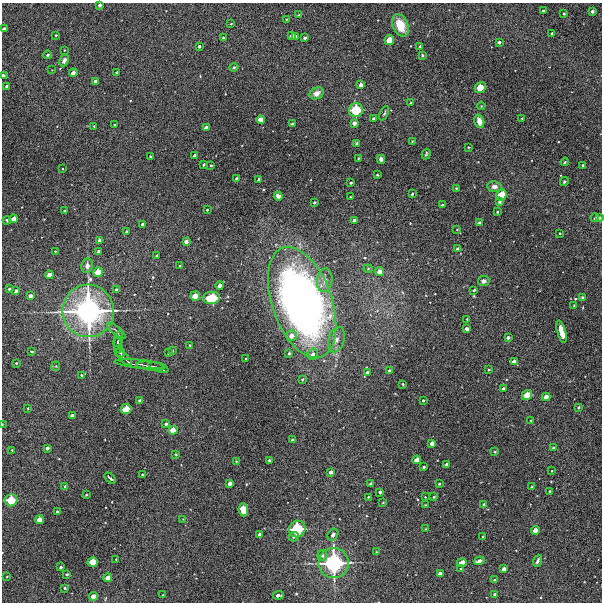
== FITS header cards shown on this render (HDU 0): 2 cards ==
NAXIS1  =                  600 / Width of image
NAXIS2  =                  600 / Height of image

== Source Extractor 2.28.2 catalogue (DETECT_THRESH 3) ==
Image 600 x 600 px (HDU 0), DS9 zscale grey, 1 PNG px = 1 image px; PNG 604 x 604 px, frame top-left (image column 1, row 600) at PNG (2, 3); each listed source drawn as its Kron ellipse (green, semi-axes under 4 px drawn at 4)
Background 2780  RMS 220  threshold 669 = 3 sigma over >= 5 px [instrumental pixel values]
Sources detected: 218; all 218 listed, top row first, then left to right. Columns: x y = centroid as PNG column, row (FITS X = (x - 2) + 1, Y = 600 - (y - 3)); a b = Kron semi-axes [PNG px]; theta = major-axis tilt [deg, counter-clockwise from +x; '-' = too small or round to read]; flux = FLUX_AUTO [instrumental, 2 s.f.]
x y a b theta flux
100 5 3 3 - 4.0e+04
543 11 3 3 - 3.7e+04
592 11 3 3 - 3.6e+04
564 13 3 2 - 1.6e+04
299 15 4 4 - 1.3e+04
287 19 4 4 - 1.3e+04
231 24 3 2 - 1.2e+04
400 25 12 7 -67 2.9e+05
4 29 4 3 - 6.0e+04
552 33 3 3 - 3.6e+04
56 35 3 3 - 1.5e+04
292 36 4 3 - 6.8e+04
296 36 3 3 - 2.4e+04
223 38 3 3 - 2.0e+04
305 38 3 3 - 3.6e+04
389 40 5 4 - 2.2e+05
499 42 3 3 - 3.3e+04
199 46 3 3 - 3.5e+04
419 46 3 2 - 1.5e+04
64 50 4 2 - 8.4e+03
48 55 4 3 - 2.4e+04
422 55 3 3 - 1.9e+04
64 60 6 4 63 5.9e+04
234 67 4 3 - 2.0e+04
52 70 2 2 - 6.7e+03
117 72 3 3 - 2.7e+04
73 73 4 3 - 8.5e+04
3 75 4 3 - 2.8e+04
95 81 3 3 - 4.4e+04
360 85 4 3 - 6.6e+04
7 86 3 3 - 4.7e+04
480 88 6 5 - 2.8e+05
317 93 7 5 27 9.7e+04
411 103 3 3 - 2.2e+04
481 106 4 3 - 1.2e+04
356 110 7 7 - 5.4e+05
384 113 7 3 66 2.2e+04
522 118 2 2 - 1.2e+04
261 119 4 4 - 1.4e+05
373 119 3 3 - 4.1e+04
479 121 7 5 -74 1.2e+05
354 123 4 4 - 7.3e+04
114 124 3 2 - 1.3e+04
293 124 3 3 - 3.1e+04
94 126 3 2 - 1.3e+04
206 128 4 3 - 9.2e+04
412 141 3 3 - 1.2e+04
357 143 4 3 - 2.5e+04
468 147 3 2 - 1.2e+04
426 154 5 3 - 2.1e+04
195 155 3 3 - 3.5e+04
150 157 3 3 - 1.6e+04
358 158 3 2 - 1.3e+04
381 159 4 4 - 4.4e+04
565 162 4 3 - 1.7e+04
204 164 3 3 - 2.0e+04
211 165 3 3 - 1.9e+04
583 165 3 3 - 2.1e+04
62 169 2 2 - 1.1e+04
377 175 3 2 - 1.6e+04
237 179 3 3 - 4.8e+04
259 179 3 3 - 2.5e+04
564 182 4 3 - 2.1e+04
351 183 3 3 - 2.5e+04
494 187 7 5 -9 6.8e+04
456 188 3 2 - 1.3e+04
412 194 3 2 - 2.3e+04
501 195 6 5 - 2.8e+05
278 196 4 4 - 6.3e+04
350 197 2 2 - 1.1e+04
314 202 3 3 - 2.3e+04
500 202 4 3 - 1.7e+04
442 205 3 2 - 1.7e+04
207 210 3 3 - 1.6e+04
65 211 3 2 - 1.1e+04
497 212 3 3 - 1.6e+04
595 218 4 4 - 3.3e+04
600 218 4 3 - 1.5e+04
14 219 4 4 - 1.2e+05
7 220 4 3 - 2.2e+04
355 221 4 3 - 7.3e+04
480 223 3 3 - 2.9e+04
143 224 4 3 - 5.0e+04
457 229 3 2 - 8.2e+03
127 232 4 3 - 3.3e+04
560 233 3 2 - 1.3e+04
100 240 4 3 - 4.4e+04
186 242 4 3 - 5.0e+04
457 249 4 3 - 2.6e+04
55 251 2 2 - 9.5e+03
99 251 3 3 - 5.2e+04
157 256 3 3 - 3.7e+04
87 266 7 5 81 6.5e+04
180 266 3 3 - 1.7e+04
368 269 4 4 - 1.7e+04
98 272 5 4 - 2.5e+05
379 272 4 4 - 1.3e+05
49 275 4 4 - 1.1e+05
325 280 12 7 82 1.1e+05
484 281 6 5 - 4.3e+04
220 286 4 4 - 1.0e+05
9 289 3 3 - 2.2e+04
116 289 3 3 - 1.8e+04
474 290 3 2 - 2.3e+04
16 291 4 3 - 4.1e+04
30 296 4 4 - 6.2e+04
195 296 5 4 - 2.0e+05
582 297 4 4 - 1.7e+04
211 298 8 6 8 6.4e+05
302 302 58 30 -70 1.1e+07
574 306 4 3 - 1.3e+04
88 311 26 26 - 3.8e+06
467 319 3 3 - 1.4e+04
467 329 4 4 - 6.7e+04
116 331 11 3 -39 3.0e+04
561 332 11 4 -75 1.5e+05
291 336 5 5 - 1.1e+05
508 337 3 3 - 3.7e+04
118 339 8 2 72 2.5e+04
336 340 13 8 73 1.1e+05
190 345 3 3 - 1.5e+04
118 346 7 2 -84 1.9e+04
32 351 3 3 - 2.9e+04
172 351 3 3 - 3.1e+04
120 352 5 3 - 2.9e+04
168 353 3 2 - 1.4e+04
289 353 3 3 - 2.2e+04
313 354 5 5 - 6.4e+04
123 357 11 2 -43 3.3e+04
246 359 3 2 - 1.8e+04
514 361 4 3 - 6.5e+04
16 363 3 3 - 1.6e+04
140 364 26 2 -6 4.3e+04
56 366 4 4 - 1.6e+04
150 366 14 2 -7 2.5e+04
159 367 10 3 -19 2.9e+04
489 369 3 2 - 1.1e+04
389 370 4 3 - 2.8e+04
368 373 4 3 - 4.7e+04
82 375 3 3 - 1.5e+04
302 379 4 3 - 1.8e+04
403 384 3 3 - 1.8e+04
504 389 3 3 - 5.9e+04
527 395 5 5 - 2.6e+05
546 397 4 4 - 9.6e+04
423 400 3 3 - 1.9e+04
140 401 4 3 - 7.9e+04
579 407 4 3 - 2.2e+04
28 408 2 2 - 9.8e+03
126 409 5 5 - 2.6e+05
72 416 4 4 - 7.0e+04
531 421 3 3 - 1.4e+04
2 424 2 2 - 8.9e+03
166 424 3 3 - 3.4e+04
173 430 4 4 - 1.8e+05
292 440 3 3 - 2.1e+04
432 443 4 4 - 8.3e+04
47 448 3 3 - 5.0e+04
553 448 3 3 - 1.8e+04
12 450 3 3 - 1.3e+04
495 452 4 3 - 1.6e+04
176 454 3 3 - 1.3e+04
269 460 3 3 - 2.3e+04
417 460 4 4 - 1.1e+05
236 461 4 3 - 1.0e+04
447 465 4 3 - 7.2e+04
424 467 3 3 - 2.3e+04
552 471 2 2 - 1.1e+04
331 472 4 3 - 5.7e+04
142 475 3 2 - 1.4e+04
110 478 7 3 -42 4.0e+04
230 483 4 3 - 8.4e+04
371 484 3 3 - 4.7e+04
439 484 3 3 - 1.8e+04
65 486 4 3 - 1.6e+04
532 487 3 2 - 1.3e+04
550 491 3 3 - 2.2e+04
380 492 3 3 - 2.2e+04
86 495 3 3 - 1.2e+04
368 497 3 2 - 1.3e+04
425 497 3 2 - 1.1e+04
434 497 3 2 - 1.4e+04
11 500 6 6 - 3.9e+05
383 502 3 3 - 1.3e+04
426 505 3 2 - 1.3e+04
484 505 4 3 - 3.3e+04
243 510 6 4 -85 3.3e+05
57 512 3 3 - 2.4e+04
183 519 3 2 - 8.5e+03
40 520 4 4 - 1.5e+05
297 529 8 8 - 8.3e+05
425 529 3 2 - 1.0e+04
536 530 4 4 - 1.5e+05
260 534 3 3 - 4.8e+04
333 535 6 5 - 4.6e+04
294 537 5 4 - 3.3e+04
483 537 3 3 - 2.6e+04
376 552 3 2 - 9.9e+03
322 555 5 5 - 3.6e+04
116 559 2 2 - 9.1e+03
479 561 5 3 - 7.0e+04
538 561 6 4 68 4.0e+04
93 562 5 5 - 2.6e+05
334 563 15 15 - 1.8e+06
462 563 5 4 - 1.5e+05
61 567 3 3 - 2.8e+04
461 569 4 3 - 2.0e+04
504 569 4 3 - 7.5e+04
67 574 3 3 - 2.4e+04
440 574 4 4 - 9.4e+04
7 576 3 2 - 9.7e+03
108 578 4 4 - 1.2e+05
495 580 4 3 - 3.3e+04
65 588 3 2 - 1.6e+04
495 594 3 3 - 2.9e+04
163 595 3 2 - 1.0e+04
278 595 5 3 - 6.1e+04
93 596 4 4 - 1.4e+05
At the frame edge (FLAGS 8, measured only in part): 5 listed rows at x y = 100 5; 4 29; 3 75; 600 218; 2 424